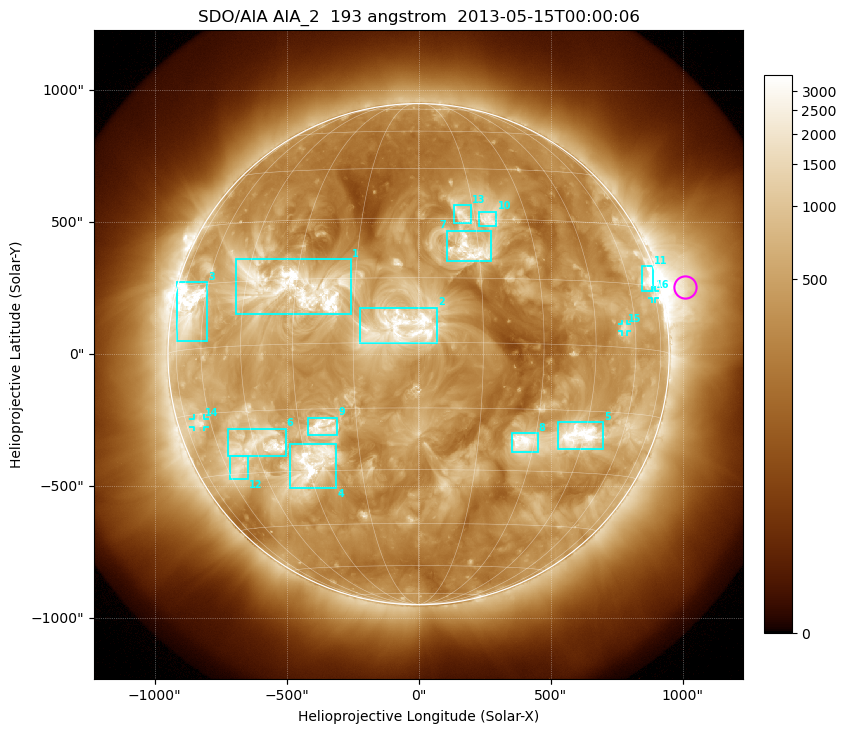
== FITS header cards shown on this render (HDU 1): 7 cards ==
TELESCOP= 'SDO/AIA'
INSTRUME= 'AIA_2'
WAVELNTH=                  193
WAVEUNIT= 'angstrom'
DATE-OBS= '2013-05-15T00:00:06.84'
CTYPE1  = 'HPLN-TAN'
CTYPE2  = 'HPLT-TAN'

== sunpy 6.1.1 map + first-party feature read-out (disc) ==
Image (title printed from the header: SDO/AIA AIA_2  193 angstrom  2013-05-15T00:00:06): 1024 x 1024 px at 2.4 arcsec/px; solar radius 949 arcsec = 396 px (full disc in frame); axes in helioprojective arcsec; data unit not stated in the header (colour bar unlabelled)
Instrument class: DISC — disc imager (sunpy class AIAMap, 193 A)
Bright regions (active regions / flare kernels): reference = the median radial profile (limb darkening/brightening removed); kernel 9 px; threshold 5 sigma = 1059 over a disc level ~378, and >= 1.15x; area >= 12 px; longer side >= 9 px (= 22 arcsec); searched inside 0.97 R_sun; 16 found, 16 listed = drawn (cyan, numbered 1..; 3 of them under ~33 arcsec drawn as corner ticks so the feature stays visible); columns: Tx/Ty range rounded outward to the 5 arcsec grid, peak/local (2 s.f.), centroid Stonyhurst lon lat
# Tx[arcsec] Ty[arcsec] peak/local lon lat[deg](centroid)
1 -695..-255 150..360 12 -30 +13
2 -220..70 40..175 5.6 -4 +4
3 -915..-800 50..275 13 -68 +9
4 -490..-310 -510..-340 10 -28 -28
5 525..700 -360..-255 12 +43 -21
6 -725..-505 -390..-280 6.1 -44 -23
7 105..275 350..470 7.3 +13 +22
8 355..450 -370..-300 8.7 +27 -23
9 -420..-305 -310..-240 6.7 -24 -19
10 225..295 485..540 5.3 +19 +30
11 845..890 240..335 9.9 +71 +16
12 -715..-645 -475..-385 5.6 -55 -29
13 135..200 495..565 5.1 +12 +31
14 -855..-810 -275..-245 5.9 -66 -17
15 770..790 85..115 4.7 +55 +5
16 885..895 210..240 4.5 +74 +13
Off-limb structures (1.02-1.3 R_sun): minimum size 162 px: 3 found; the strongest spans PA ~260..305 deg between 1.02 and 1.3 R_sun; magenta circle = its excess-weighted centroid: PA ~285 deg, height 1.1 R_sun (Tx ~1010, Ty ~255 arcsec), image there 6.3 x the reference